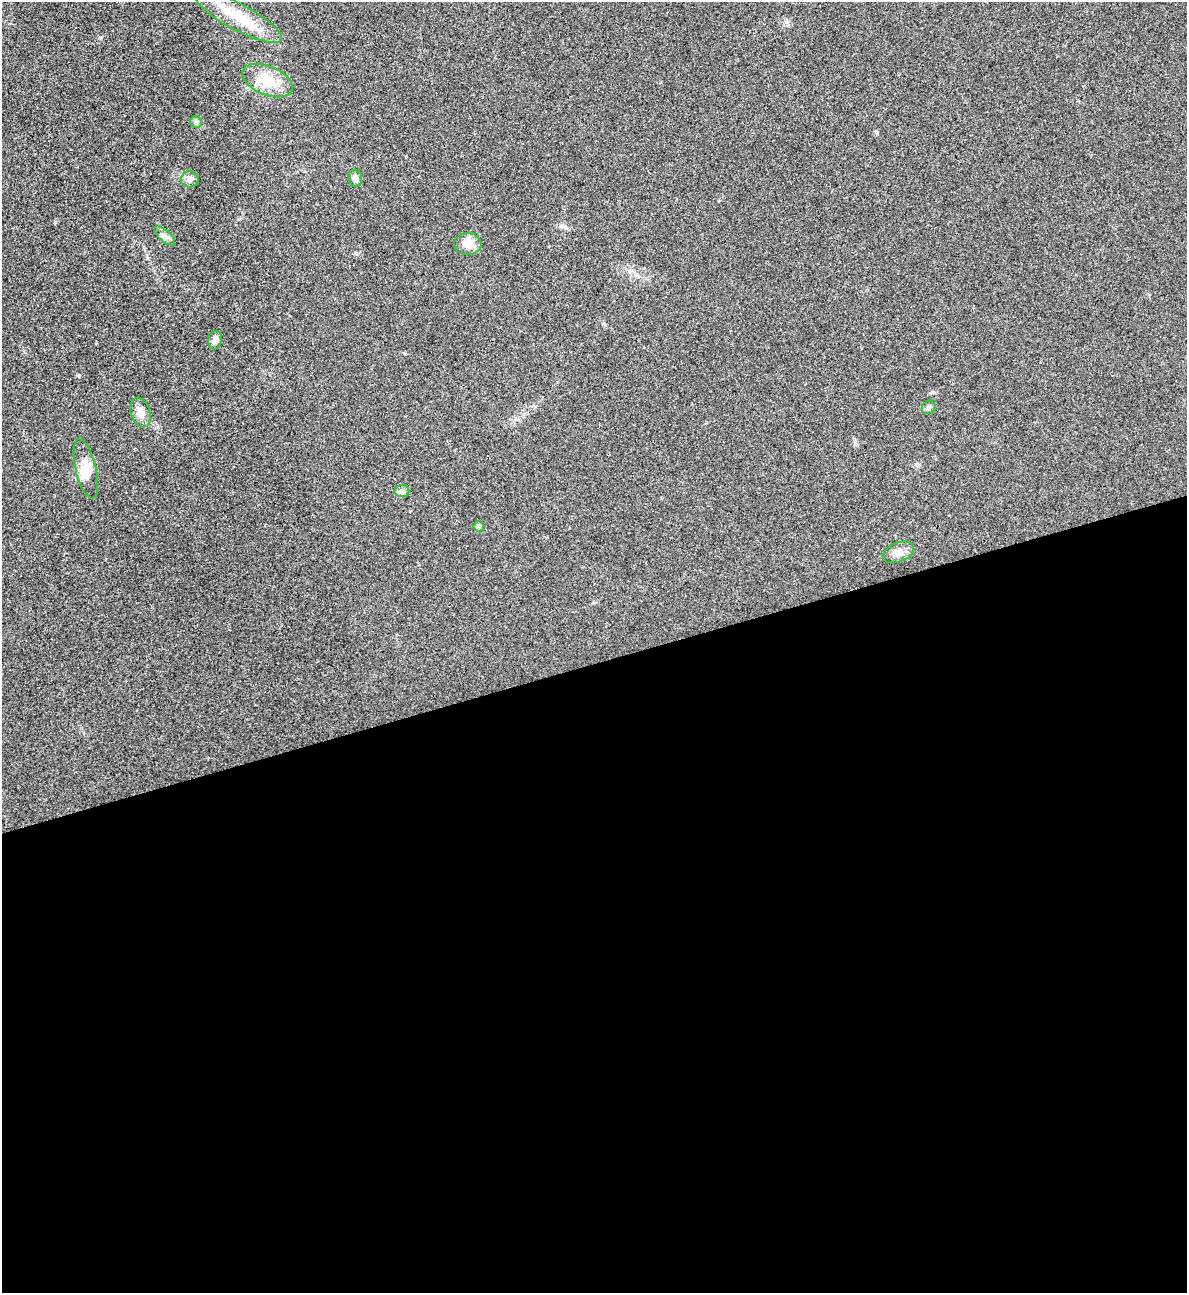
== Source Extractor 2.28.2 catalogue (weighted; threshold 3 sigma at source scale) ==
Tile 15 of 4 x 4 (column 3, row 4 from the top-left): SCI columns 2636-3820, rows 2-1292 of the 5151 x 5169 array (HDU 1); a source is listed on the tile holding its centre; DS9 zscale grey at full resolution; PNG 1189 x 1295 px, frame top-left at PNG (2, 2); each listed source drawn as its Kron ellipse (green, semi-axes under 4 px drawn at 4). Shown black and unused: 49% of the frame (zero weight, under 3 of 4 exposures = <1% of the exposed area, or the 3 px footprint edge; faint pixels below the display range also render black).
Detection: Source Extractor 2.28.2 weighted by HDU 2 'WHT'; one run over the whole footprint, this tile lists its part. Background 0.031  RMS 0.0046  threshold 0.0208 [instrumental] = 3 sigma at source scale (4.5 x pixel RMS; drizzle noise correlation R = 1.50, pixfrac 1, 0.05/0.05 arcsec/px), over >= 5 px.
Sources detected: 14; all 14 listed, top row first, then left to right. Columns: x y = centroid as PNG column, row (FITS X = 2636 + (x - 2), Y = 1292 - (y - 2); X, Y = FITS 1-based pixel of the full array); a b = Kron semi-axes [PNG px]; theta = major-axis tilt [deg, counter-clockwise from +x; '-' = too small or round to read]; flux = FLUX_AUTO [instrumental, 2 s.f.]
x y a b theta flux
238 17 49 13 -28 17
267 81 26 14 -22 10
196 122 6 5 - 0.93
355 178 9 7 -82 1.5
190 179 9 8 - 2.6
165 236 13 5 -41 1.9
468 244 13 11 -2 6
215 340 9 7 81 1.6
929 407 7 6 - 1.1
140 412 15 9 -73 3.9
86 469 31 10 -77 6.7
402 491 7 6 - 1.3
479 526 5 5 - 1.6
898 552 16 9 22 4
Unlisted compact peaks at least as high as the median listed source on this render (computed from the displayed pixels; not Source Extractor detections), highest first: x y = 55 222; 79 375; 933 392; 877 133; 405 354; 356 254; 855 443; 100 37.